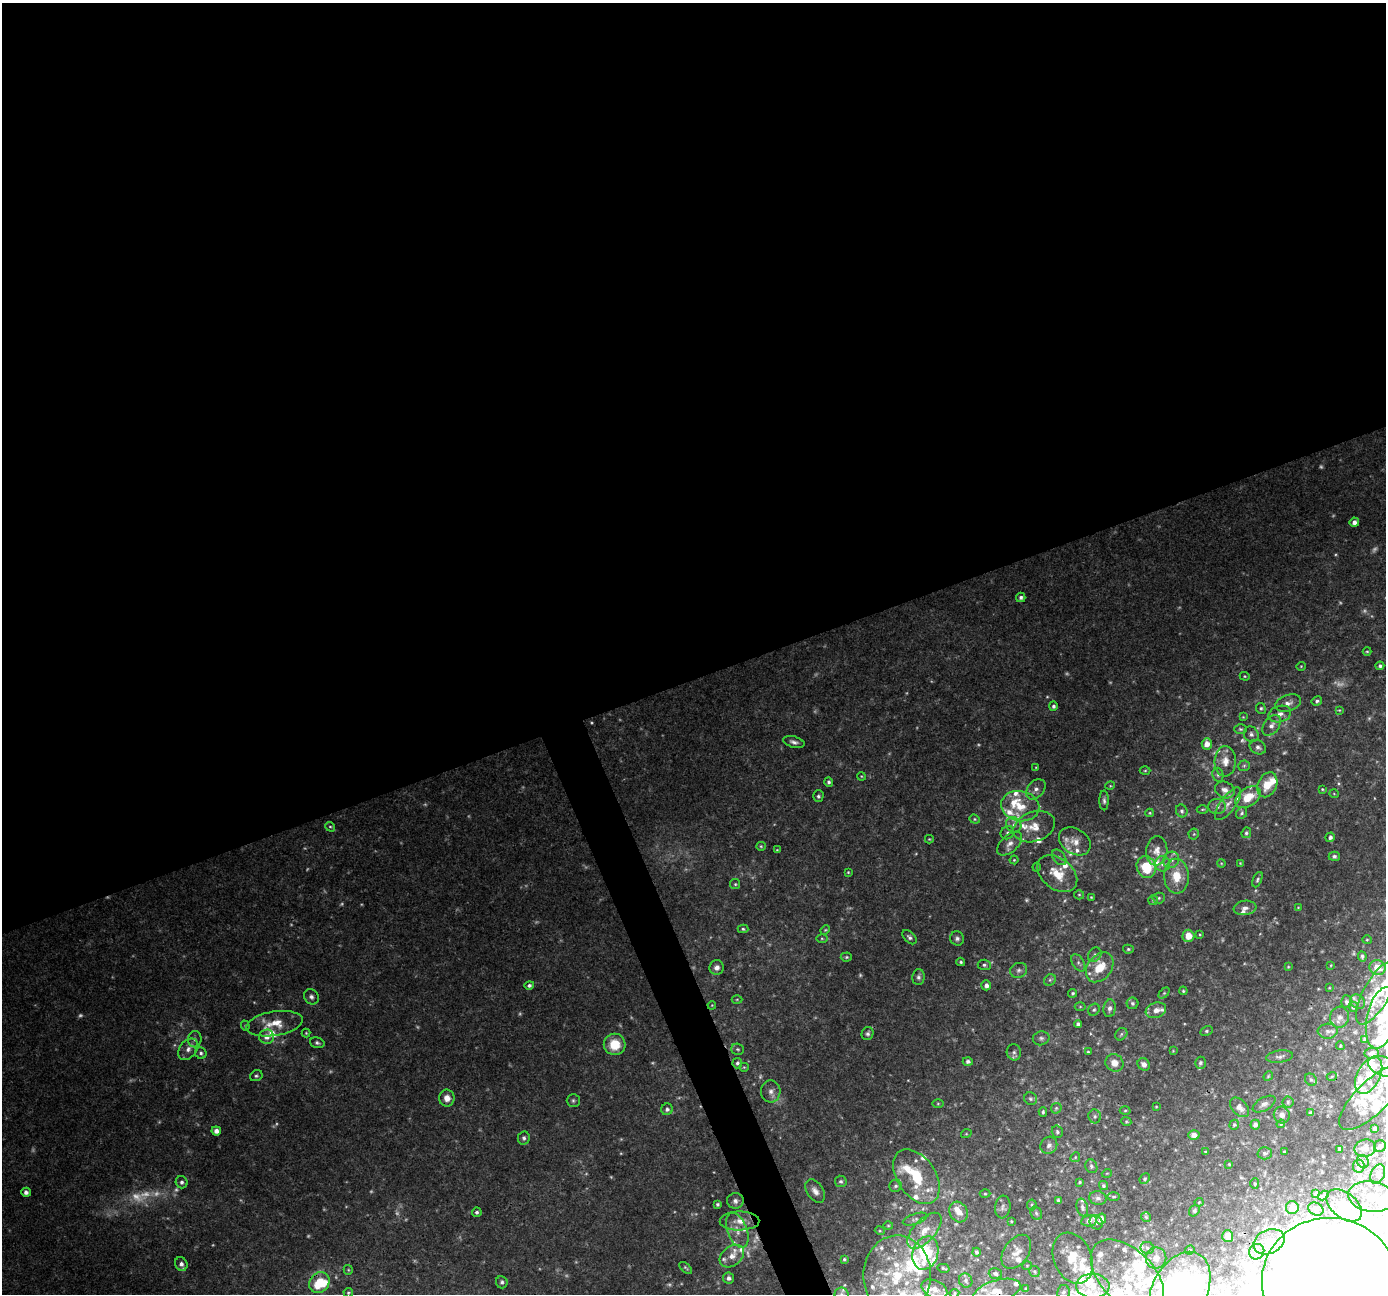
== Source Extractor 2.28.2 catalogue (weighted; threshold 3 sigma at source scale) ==
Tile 2 of 4 x 4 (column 2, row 1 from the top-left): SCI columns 1387-2770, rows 4013-5304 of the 5537 x 5383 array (HDU 1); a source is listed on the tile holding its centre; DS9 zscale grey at full resolution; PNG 1388 x 1296 px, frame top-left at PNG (2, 3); each listed source drawn as its Kron ellipse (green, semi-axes under 4 px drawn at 4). Shown black and unused: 54% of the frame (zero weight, under 3 of 4 exposures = <1% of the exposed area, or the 3 px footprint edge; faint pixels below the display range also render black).
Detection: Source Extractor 2.28.2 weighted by HDU 2 'WHT'; one run over the whole footprint, this tile lists its part. Background 0.0384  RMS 0.0037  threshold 0.0165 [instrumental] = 3 sigma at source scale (4.5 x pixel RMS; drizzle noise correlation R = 1.50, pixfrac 1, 0.0396/0.0396 arcsec/px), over >= 5 px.
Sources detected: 409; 60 too faint to see at this stretch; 5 inside a brighter object's white glare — neither listed nor drawn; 73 inside a brighter listed object's ellipse — not listed separately; the other 271 listed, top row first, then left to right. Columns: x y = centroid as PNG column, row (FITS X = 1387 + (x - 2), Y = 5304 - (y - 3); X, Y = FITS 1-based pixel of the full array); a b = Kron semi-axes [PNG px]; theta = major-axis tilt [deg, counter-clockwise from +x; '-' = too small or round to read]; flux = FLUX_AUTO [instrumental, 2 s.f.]
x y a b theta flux
1354 522 5 4 - 2
1021 597 5 4 - 0.95
1367 651 4 4 - 0.4
1301 666 5 4 - 0.39
1380 666 4 4 - 0.91
1245 676 5 4 - 0.43
1317 701 5 4 - 0.83
1288 703 13 8 19 2.5
1053 706 5 4 - 0.9
1261 708 5 5 - 0.67
1339 710 4 3 - 0.31
1280 714 11 8 17 2.5
1243 717 4 3 - 0.3
1271 725 12 7 54 2.4
1240 729 6 5 - 0.63
1251 734 8 7 - 1.2
794 742 11 5 -14 1.4
1207 744 6 5 - 3.4
1258 747 8 7 - 1.4
1225 761 15 10 88 3.8
1244 766 6 5 - 0.65
1036 767 4 2 - 0.29
1145 771 5 3 - 0.44
1218 775 7 5 -76 0.8
861 776 4 3 - 0.36
829 782 5 4 - 0.86
1267 785 13 9 65 7
1110 786 5 3 - 0.34
1036 789 11 8 49 2.2
1322 789 3 2 - 0.35
1225 790 10 8 -20 2.4
1334 794 5 3 - 0.3
818 796 6 5 - 0.81
1248 797 14 9 34 7.8
1104 800 10 4 -89 1
1228 804 19 7 53 3.3
1020 806 19 15 -11 9.8
1217 807 9 7 -5 2
1202 809 6 3 0 0.4
1182 811 6 5 - 0.86
1150 813 4 3 - 0.36
1242 813 6 5 - 0.76
975 819 5 4 - 0.56
1014 825 8 7 - 1.7
330 827 5 4 - 0.51
1034 827 21 15 20 7.5
1007 833 7 6 - 1.1
1246 833 5 4 - 0.82
1194 834 5 5 - 0.56
1330 837 5 4 - 1.1
929 839 4 3 - 0.38
1075 841 17 12 -34 4.1
1010 844 15 8 42 3.1
761 846 5 4 - 0.5
777 850 4 4 - 0.38
1157 851 14 10 85 3.3
1334 856 5 5 - 1
1059 857 9 5 -51 1.2
1014 860 4 4 - 0.43
1171 860 8 7 - 2
1221 863 4 3 - 0.36
1240 863 4 3 - 0.31
1163 864 8 7 - 1.8
1037 867 4 4 - 0.44
1146 867 11 9 -70 13
848 872 4 3 - 0.41
1057 874 22 15 -38 10
1176 876 17 12 -87 8.3
1257 880 8 4 65 0.81
735 884 5 5 - 0.55
1079 895 5 4 - 0.49
1091 897 3 3 - 0.36
1159 898 6 5 - 0.72
1153 900 5 5 - 0.58
1298 907 4 2 - 0.25
1245 908 11 7 8 2
743 929 5 4 - 0.59
825 930 5 4 - 0.41
1200 935 4 2 - 0.32
1188 936 6 6 - 5.1
909 937 8 5 -43 1.1
822 938 6 4 -1 0.59
957 938 7 7 - 1.2
1367 940 5 4 - 0.39
1128 949 5 4 - 0.59
1095 955 8 6 52 0.95
1362 956 5 4 - 0.75
846 957 5 4 - 0.58
961 962 4 3 - 0.6
1078 963 9 5 -58 1.1
984 965 6 5 - 0.8
1331 965 4 3 - 0.32
717 967 7 7 - 1.8
1100 967 16 12 52 9
1288 967 4 4 - 0.37
1377 968 8 7 - 5.3
1019 970 9 7 24 1.2
918 977 8 6 86 1.2
1050 980 6 5 - 0.73
529 985 5 4 - 0.88
986 985 5 4 - 1.6
1329 988 4 3 - 0.33
1183 991 4 4 - 0.52
1073 993 4 4 - 0.64
1164 993 6 4 44 0.54
1377 993 35 13 61 14
311 997 8 7 - 1.3
737 999 5 3 - 0.38
1346 1002 6 5 - 0.87
1357 1002 8 6 -37 1.2
1132 1003 6 5 - 0.87
712 1005 4 3 - 0.3
1080 1007 5 3 - 0.43
1353 1007 5 4 - 0.9
1110 1008 9 6 81 1.6
1094 1010 6 5 - 0.74
1156 1010 10 7 19 2.5
1339 1017 11 9 75 2.3
1382 1018 31 15 78 14
274 1024 28 12 9 8.1
1078 1024 4 4 - 0.98
245 1026 5 4 - 0.47
1206 1031 6 4 27 0.62
1328 1031 10 7 4 1.5
306 1033 4 4 - 0.41
868 1034 7 6 - 1
1121 1034 7 5 47 0.75
266 1037 7 7 - 2.7
1041 1038 8 7 - 1.1
195 1039 8 6 81 1.4
1365 1039 4 3 - 0.81
317 1043 7 5 -17 0.94
615 1044 11 10 - 9.2
1340 1046 4 3 - 0.37
188 1049 12 8 53 2.9
738 1049 6 5 - 0.71
1173 1051 3 3 - 0.29
1014 1052 8 7 - 1.2
1088 1052 3 3 - 0.48
201 1053 6 5 - 0.86
1372 1053 7 5 6 1.2
1280 1057 13 6 8 1.4
968 1061 5 4 - 1
737 1063 5 5 - 1
1114 1063 9 8 - 3.2
1200 1063 6 5 - 0.83
1144 1064 7 6 - 1.6
1383 1066 15 9 -21 3.3
744 1067 5 4 - 0.43
1369 1075 20 11 63 6.2
256 1076 6 5 - 0.82
1268 1076 5 4 - 0.41
1332 1076 5 3 - 0.34
1311 1080 6 5 - 0.7
771 1091 11 10 - 2.3
447 1098 8 7 - 3
1372 1098 43 16 44 11
1031 1099 7 6 - 0.81
573 1100 6 6 - 0.82
1288 1102 5 5 - 0.68
938 1104 5 3 - 0.41
1264 1104 12 6 29 1.5
1156 1107 3 2 - 0.28
1240 1107 11 7 -45 2.5
1056 1108 6 4 45 0.55
667 1109 6 5 - 1.2
1125 1110 5 3 - 0.42
1043 1112 4 3 - 0.53
1311 1113 4 4 - 0.76
1282 1115 8 8 - 1.8
1095 1116 7 6 - 0.97
1126 1122 5 4 - 0.47
1281 1124 4 4 - 0.39
1234 1125 5 4 - 0.55
1255 1125 5 4 - 1.6
1375 1128 4 3 - 1.2
216 1131 4 4 - 1.9
1057 1132 6 5 - 0.8
966 1134 5 3 - 0.35
1194 1135 6 5 - 2.2
524 1138 7 5 79 1.1
1049 1145 9 8 - 1.5
1380 1146 6 5 - 1.1
1365 1148 10 8 13 2.2
1340 1149 4 3 - 0.98
1205 1152 3 3 - 0.32
1284 1152 3 2 - 0.33
1265 1153 7 6 - 1
1075 1157 5 4 - 0.46
1363 1162 7 5 -60 1.1
1229 1164 3 3 - 0.44
1091 1166 7 6 - 0.83
1359 1166 6 6 - 1.9
1107 1173 5 3 - 0.29
1378 1174 10 7 64 1.6
916 1177 30 19 -56 16
1145 1179 6 4 48 0.55
841 1181 6 6 - 0.89
182 1182 6 6 - 1.1
1080 1182 3 3 - 0.46
1255 1184 5 4 - 0.52
1103 1185 5 4 - 0.69
896 1186 6 6 - 0.89
815 1191 13 8 -56 2.5
26 1192 5 4 - 1.5
985 1194 5 3 - 0.4
1316 1194 4 3 - 0.91
1323 1195 6 3 32 0.9
1114 1197 6 3 1 0.44
1371 1197 23 15 -9 8.9
1098 1198 9 7 -10 1.3
735 1201 8 8 - 1.6
1058 1201 4 3 - 0.75
1199 1202 4 4 - 0.41
717 1204 4 3 - 0.72
1032 1205 5 5 - 0.51
1344 1205 20 12 -39 8.4
1003 1207 11 7 84 1.4
1082 1207 9 5 -75 1.2
1292 1208 6 6 - 2.6
1316 1209 8 6 -25 1.5
1194 1211 6 5 - 0.77
477 1212 5 4 - 0.83
959 1212 11 8 -63 3.6
1036 1213 7 5 -62 0.73
1146 1217 5 5 - 0.5
915 1219 13 5 18 1.2
1101 1219 5 5 - 2.2
740 1221 20 9 1 4.5
1011 1221 4 4 - 0.37
1089 1221 8 5 9 1.6
1096 1222 7 6 - 1.1
888 1225 5 3 - 0.39
737 1230 18 10 -69 4.4
880 1231 5 3 - 0.33
924 1231 22 11 47 5.7
1228 1236 6 5 - 2.9
1269 1242 16 12 25 4.9
1147 1248 7 6 - 1
1190 1250 5 4 - 0.43
976 1252 4 4 - 0.85
1016 1252 19 12 54 3.8
1257 1252 8 7 - 1.4
925 1253 17 12 73 21
732 1256 13 9 38 3.8
1073 1258 26 19 -67 12
1156 1258 10 10 - 3.4
844 1259 3 3 - 0.51
181 1264 7 6 - 1.6
1027 1266 5 4 - 0.39
686 1268 7 3 -41 0.61
944 1268 6 3 -13 0.54
348 1270 5 4 - 0.47
1034 1271 5 5 - 0.6
995 1274 6 5 - 0.96
897 1275 40 34 89 32
1127 1276 44 26 -45 28
728 1278 5 5 - 1.4
966 1281 7 6 - 1
1330 1281 68 63 0 2800
502 1282 6 5 - 0.97
319 1283 11 9 50 13
1093 1286 17 12 -3 6.9
934 1289 14 8 -25 3.4
1026 1289 3 3 - 0.59
1180 1290 41 27 63 130
997 1291 24 11 17 5.5
1063 1292 7 6 - 1.2
348 1293 4 4 - 0.54
954 1293 5 4 - 0.5
842 1294 7 7 - 1.2
Overlapping masked pixels (flux is a lower limit): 2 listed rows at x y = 1330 1281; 997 1291
Isophote crosses this tile's border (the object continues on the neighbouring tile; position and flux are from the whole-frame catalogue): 8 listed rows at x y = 1382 1018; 1383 1066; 1372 1098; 1330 1281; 319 1283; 1180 1290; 997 1291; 842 1294